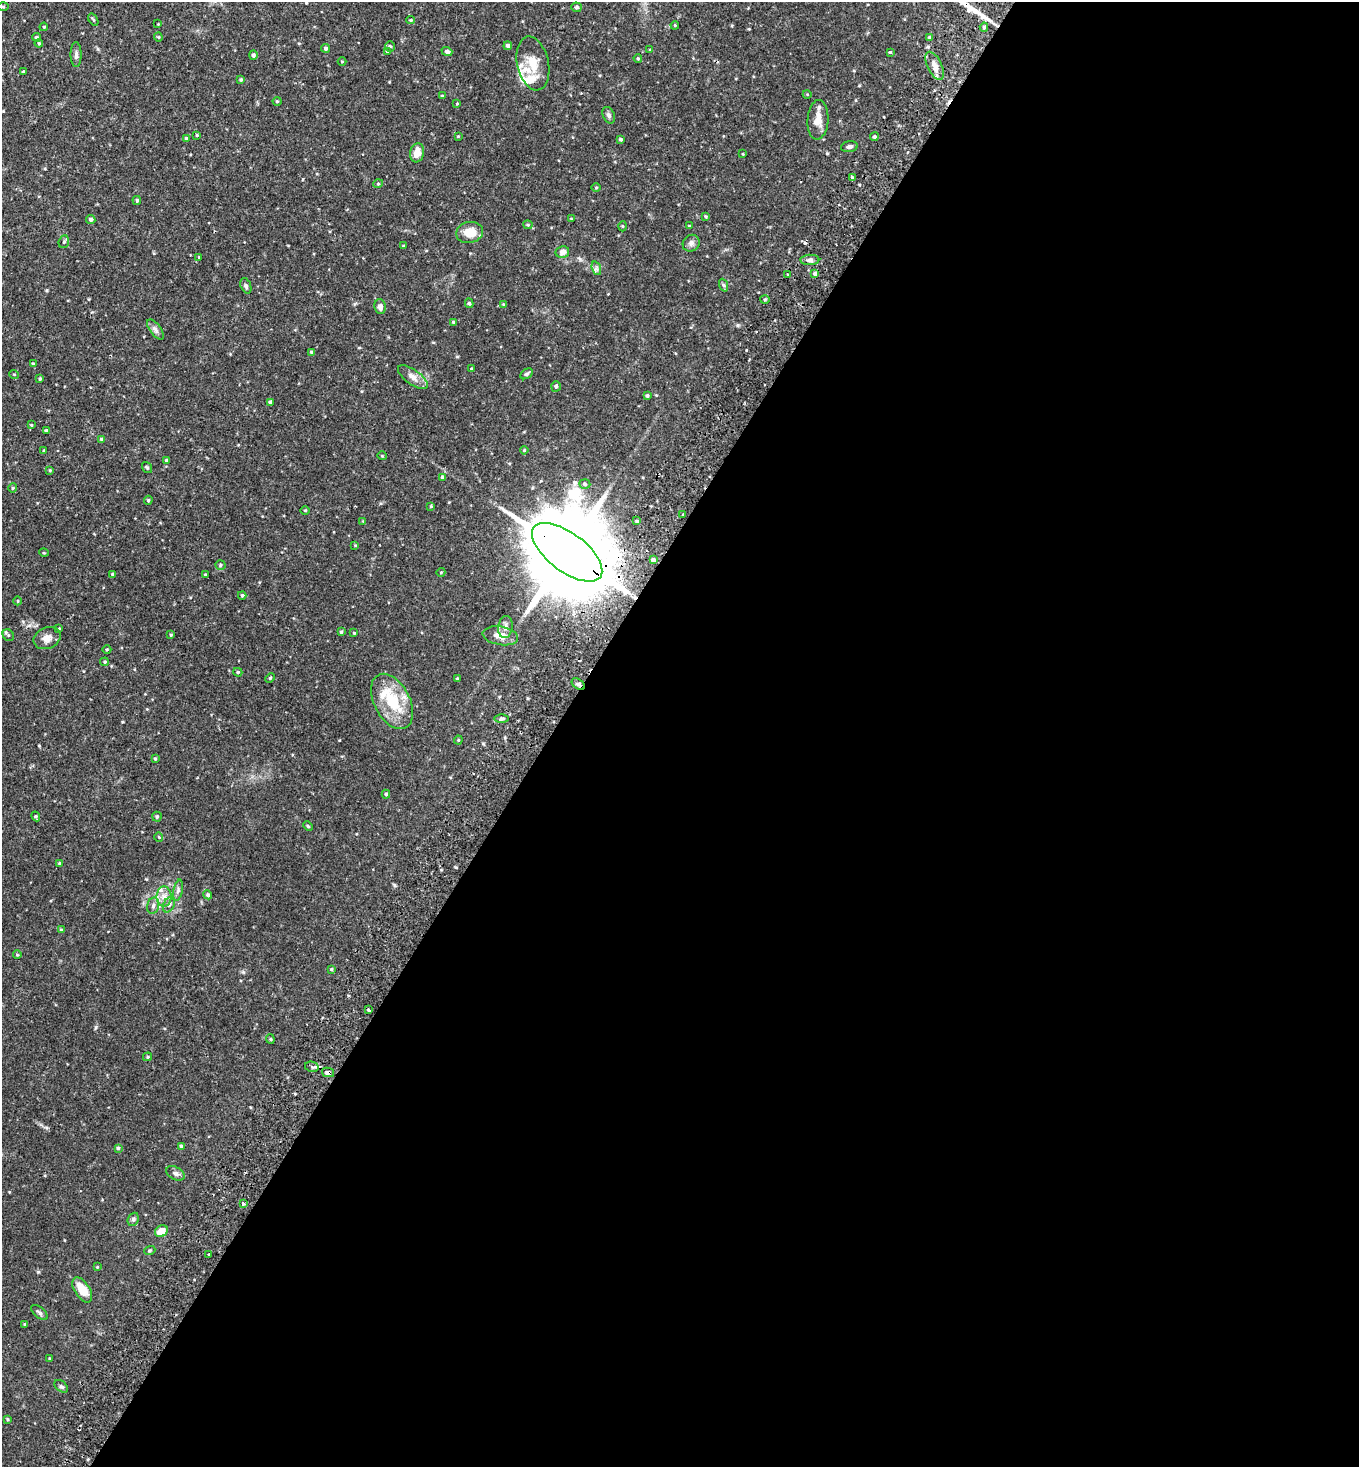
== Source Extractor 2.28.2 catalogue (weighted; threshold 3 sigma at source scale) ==
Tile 12 of 4 x 4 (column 4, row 3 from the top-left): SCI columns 4410-5766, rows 1473-2937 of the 5925 x 5903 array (HDU 1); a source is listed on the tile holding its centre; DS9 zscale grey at full resolution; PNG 1361 x 1469 px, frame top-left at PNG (2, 2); each listed source drawn as its Kron ellipse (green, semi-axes under 4 px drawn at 4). Shown black and unused: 59% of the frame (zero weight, under 2 of 3 exposures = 3% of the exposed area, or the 3 px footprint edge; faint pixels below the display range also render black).
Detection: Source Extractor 2.28.2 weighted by HDU 2 'WHT'; one run over the whole footprint, this tile lists its part. Background 0.0863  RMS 0.0053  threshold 0.0237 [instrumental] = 3 sigma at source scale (4.5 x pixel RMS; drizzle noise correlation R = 1.50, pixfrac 1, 0.05/0.05 arcsec/px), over >= 5 px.
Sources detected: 166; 1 cosmic-ray / hot-pixel residue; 1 long thin detection or spike segment (spike, bleed or trail) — neither listed nor drawn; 5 inside a brighter listed object's ellipse — not listed separately; the other 159 listed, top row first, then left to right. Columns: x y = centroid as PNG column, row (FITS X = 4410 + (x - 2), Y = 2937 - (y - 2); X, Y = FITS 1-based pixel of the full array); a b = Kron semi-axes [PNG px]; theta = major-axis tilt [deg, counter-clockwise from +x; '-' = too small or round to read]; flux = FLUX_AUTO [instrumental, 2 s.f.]
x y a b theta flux
3 7 5 3 - 0.51
576 7 5 5 - 1
93 20 7 3 -57 0.69
411 20 4 4 - 0.62
158 24 3 3 - 0.35
675 25 4 3 - 0.46
44 27 4 3 - 0.52
984 27 5 4 - 1.1
36 37 4 4 - 0.99
158 37 4 4 - 0.51
929 37 4 3 - 0.46
39 43 4 4 - 0.55
390 46 5 5 - 1.1
508 46 4 4 - 1.5
326 48 4 4 - 1.2
650 50 4 4 - 0.58
387 51 4 3 - 0.51
447 51 5 4 - 1.5
890 52 3 3 - 0.92
76 55 12 5 -90 1.8
253 55 4 4 - 1.1
638 58 4 3 - 0.6
342 61 4 3 - 0.38
533 63 27 15 -77 10
935 66 15 7 -64 3.9
24 72 3 3 - 0.91
241 80 4 4 - 0.67
807 94 4 3 - 0.44
442 96 4 3 - 0.45
277 101 4 4 - 0.57
457 103 4 2 - 0.42
609 115 9 6 -64 1.5
818 120 20 10 86 6.2
197 135 3 3 - 0.51
458 136 3 3 - 0.39
874 137 4 4 - 1.1
186 138 4 4 - 0.63
620 139 4 3 - 0.83
849 147 8 5 8 1.4
417 153 9 7 81 5
743 154 3 3 - 0.36
852 177 4 2 - 0.56
378 184 5 3 - 0.45
596 187 4 3 - 0.47
137 200 4 3 - 0.75
706 216 4 4 - 0.64
91 219 4 4 - 1.4
571 219 3 2 - 0.42
528 225 4 4 - 0.55
622 226 5 3 - 0.48
689 226 4 3 - 0.46
470 232 13 10 11 8.2
64 242 6 5 - 0.88
691 243 9 8 - 2.1
403 246 3 3 - 0.49
562 252 7 6 - 2.6
199 257 3 3 - 0.47
810 260 9 5 1 1.8
596 268 7 4 -72 1.1
788 274 3 3 - 0.63
815 274 3 3 - 8.8
723 285 7 4 -69 0.8
246 286 8 5 -68 1.1
765 300 5 3 - 0.66
469 303 5 4 - 0.95
503 304 4 4 - 0.47
380 307 7 5 -84 2.2
453 322 3 3 - 0.56
155 329 12 5 -54 2
311 352 4 3 - 0.75
33 364 4 4 - 0.78
472 369 3 3 - 0.69
14 374 5 3 - 0.43
526 374 7 4 31 1.1
413 377 17 7 -36 3.6
40 379 4 3 - 0.65
556 386 5 4 - 1
647 396 4 3 - 0.8
270 402 4 3 - 1.1
31 425 4 3 - 0.44
47 431 4 4 - 1.2
102 439 4 4 - 1.2
44 450 3 3 - 0.46
524 450 4 3 - 0.57
382 456 5 3 - 0.44
166 460 4 3 - 0.55
147 468 6 4 -54 0.69
50 470 4 3 - 0.56
442 477 4 4 - 0.58
585 484 5 5 - 0.94
13 488 4 4 - 0.6
148 500 4 3 - 0.65
431 506 4 3 - 0.58
305 510 5 3 - 0.43
683 515 3 2 - 0.62
363 521 3 3 - 0.36
637 521 4 3 - 0.66
355 545 3 3 - 0.36
567 552 41 19 -37 11000
44 553 5 3 - 0.43
653 560 4 3 - 1.6
220 565 5 4 - 0.83
441 572 4 3 - 0.47
112 574 3 3 - 0.52
205 575 3 2 - 0.47
242 595 4 4 - 0.87
18 601 4 3 - 0.45
505 627 11 7 82 2.3
59 629 3 3 - 0.54
341 632 4 4 - 0.65
354 633 4 3 - 0.51
8 635 6 5 - 0.93
171 635 4 4 - 0.53
500 636 18 9 -9 5.1
47 638 14 10 23 3.7
107 649 4 3 - 0.54
105 662 4 4 - 0.71
238 672 5 4 - 0.65
270 678 5 3 - 0.57
457 678 3 3 - 0.45
578 684 7 4 -35 1.1
392 701 30 18 -62 21
501 718 7 3 1 0.94
458 740 4 4 - 0.57
155 759 3 3 - 0.67
386 794 4 4 - 0.79
36 816 5 4 - 1.2
157 817 5 4 - 0.89
308 826 5 4 - 0.53
159 837 4 4 - 0.6
60 864 4 3 - 0.99
178 890 11 4 77 1.4
208 895 5 4 - 1
164 897 10 7 -89 3.2
169 904 8 5 62 1.5
153 906 8 6 75 1.6
61 930 4 4 - 0.5
17 955 4 3 - 0.43
331 969 4 4 - 0.7
369 1010 3 3 - 0.89
270 1039 5 4 - 0.68
148 1057 4 4 - 0.63
312 1067 7 5 -11 1.2
328 1072 6 4 -13 1.4
181 1146 4 3 - 0.76
118 1148 4 4 - 0.7
175 1173 10 6 -27 1.6
243 1203 4 3 - 1.4
133 1219 7 5 68 1.2
161 1231 7 5 30 7.6
150 1250 5 3 - 0.59
208 1254 3 2 - 0.92
97 1267 4 3 - 0.4
82 1290 14 7 -57 8.8
39 1313 10 5 -39 1.2
25 1324 4 3 - 0.55
49 1358 3 3 - 0.39
61 1386 8 5 -39 1
7 1419 4 3 - 0.54
Overlapping masked pixels (flux is a lower limit): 3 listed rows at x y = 567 552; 578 684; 328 1072
Unlisted compact peaks at least as high as the median listed source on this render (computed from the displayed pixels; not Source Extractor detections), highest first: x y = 96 1027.